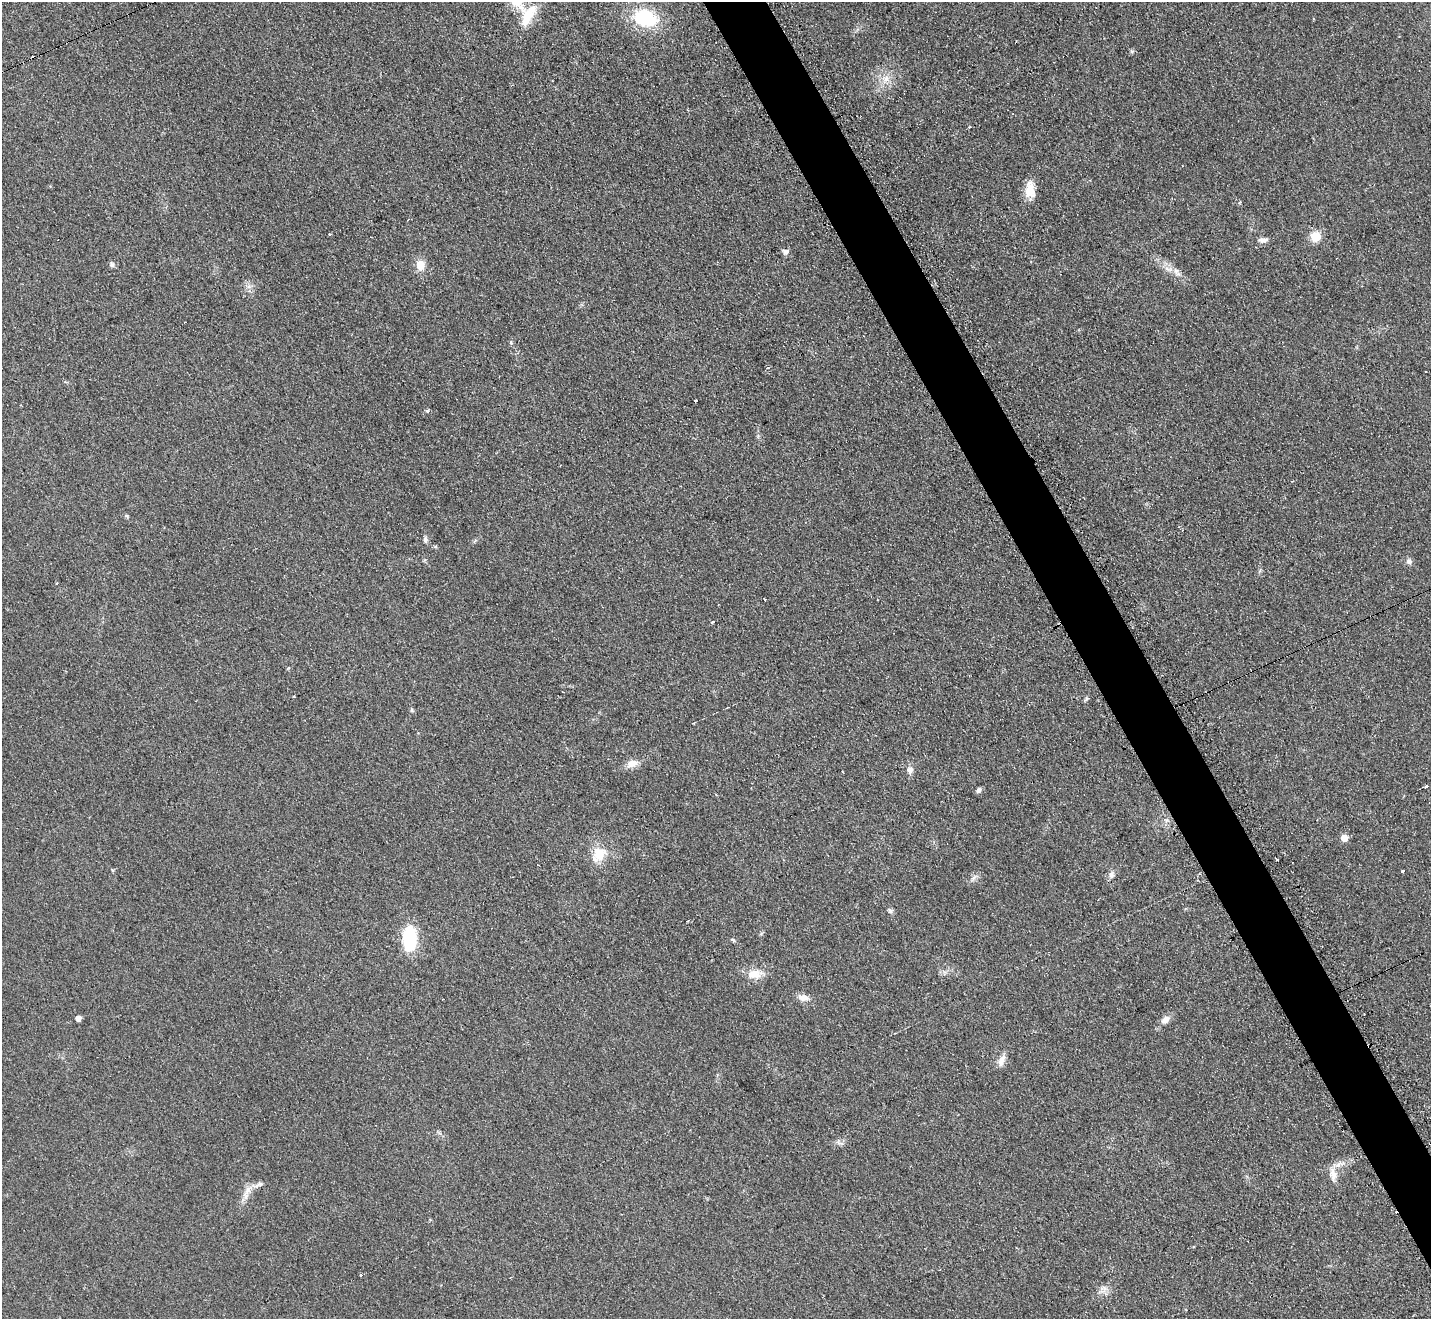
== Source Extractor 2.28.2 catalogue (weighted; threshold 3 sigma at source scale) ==
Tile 6 of 4 x 4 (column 2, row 2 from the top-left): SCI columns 1437-2865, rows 2788-4104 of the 5742 x 5716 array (HDU 1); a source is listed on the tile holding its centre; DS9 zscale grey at full resolution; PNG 1433 x 1321 px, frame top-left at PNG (2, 2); no overlay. Shown black and unused: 4% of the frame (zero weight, under 2 of 3 exposures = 2% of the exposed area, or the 3 px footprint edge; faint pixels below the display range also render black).
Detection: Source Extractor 2.28.2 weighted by HDU 2 'WHT'; one run over the whole footprint, this tile lists its part. Background 0.104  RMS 0.011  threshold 0.051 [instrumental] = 3 sigma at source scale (4.5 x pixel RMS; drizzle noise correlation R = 1.50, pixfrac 1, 0.05/0.05 arcsec/px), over >= 5 px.
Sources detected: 51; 5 cosmic-ray / hot-pixel residue — not listed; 1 inside a brighter listed object's ellipse — not listed separately; the other 45 listed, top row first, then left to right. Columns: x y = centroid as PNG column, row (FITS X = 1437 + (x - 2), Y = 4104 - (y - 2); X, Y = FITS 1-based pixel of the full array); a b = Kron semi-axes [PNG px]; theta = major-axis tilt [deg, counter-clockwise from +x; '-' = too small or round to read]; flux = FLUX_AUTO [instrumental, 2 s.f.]
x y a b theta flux
517 3 32 13 -41 22
528 15 32 15 58 31
645 18 26 17 -16 67
886 79 9 9 - 8.2
969 127 3 3 - 2.8
1030 190 21 12 -88 17
329 234 3 3 - 1.4
1315 236 10 10 - 18
1263 240 12 7 -1 5.3
785 252 7 6 - 4.5
112 265 7 6 - 2.9
420 265 13 10 -82 13
1168 269 15 6 -20 7.7
511 342 6 5 - 1.8
768 368 4 3 - 1.3
696 401 3 3 - 3.3
127 516 5 4 - 1.4
425 540 7 5 -79 3.3
1409 561 8 7 - 3.8
57 583 4 3 - 1.1
712 622 4 3 - 4.6
412 710 7 4 -82 1.8
632 764 15 9 14 10
910 770 10 8 66 5.3
1426 787 3 3 - 12
979 790 7 5 56 3.1
1344 838 6 6 - 15
599 854 20 16 57 25
112 870 5 3 - 1.2
1403 871 4 3 - 7.2
1111 875 9 7 -76 4.3
973 878 8 6 45 3.4
890 911 7 7 - 2.7
409 938 22 12 -90 71
733 940 6 5 - 1.7
755 974 23 12 8 17
803 997 14 8 -10 8.5
78 1018 4 4 - 9.3
1165 1020 13 8 42 7.6
1001 1061 16 8 67 8.1
1333 1175 19 8 -85 11
258 1185 20 6 17 6.7
248 1190 15 8 60 8.9
361 1275 3 3 - 1.5
1103 1289 10 8 -37 6.2
Isophote crosses this tile's border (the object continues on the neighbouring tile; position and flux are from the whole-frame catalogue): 1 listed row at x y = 517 3
Unlisted compact peaks at least as high as the median listed source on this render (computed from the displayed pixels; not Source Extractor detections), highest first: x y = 427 411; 1132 51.